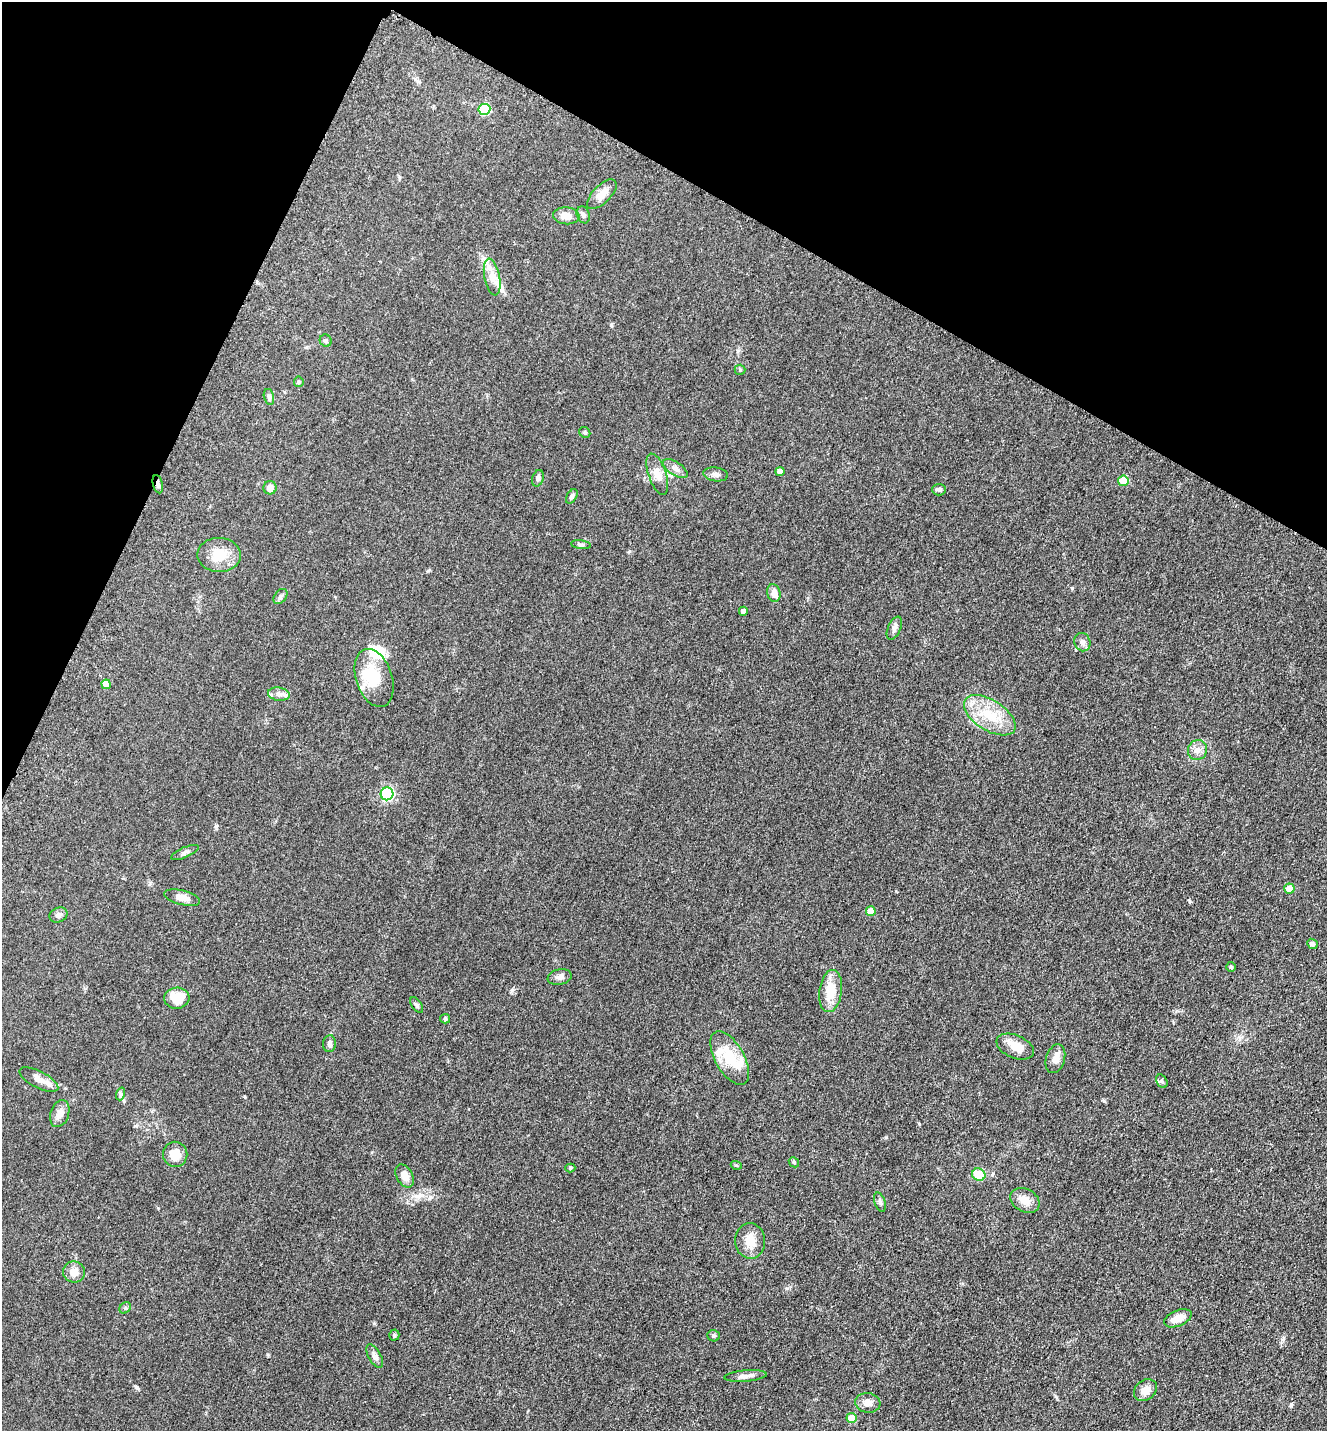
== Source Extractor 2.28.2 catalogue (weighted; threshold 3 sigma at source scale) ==
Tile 2 of 4 x 4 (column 2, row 1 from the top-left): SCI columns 1623-2947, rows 4328-5756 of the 5806 x 5775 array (HDU 1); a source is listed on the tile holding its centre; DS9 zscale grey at full resolution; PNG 1329 x 1433 px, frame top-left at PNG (2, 2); each listed source drawn as its Kron ellipse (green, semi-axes under 4 px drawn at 4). Shown black and unused: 22% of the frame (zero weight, under 3 of 5 exposures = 4% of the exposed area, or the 3 px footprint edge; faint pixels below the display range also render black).
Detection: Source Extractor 2.28.2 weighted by HDU 2 'WHT'; one run over the whole footprint, this tile lists its part. Background 0.0636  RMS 0.006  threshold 0.0272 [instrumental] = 3 sigma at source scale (4.5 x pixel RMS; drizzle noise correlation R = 1.50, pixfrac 1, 0.05/0.05 arcsec/px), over >= 5 px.
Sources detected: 78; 1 inside a brighter object's white glare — neither listed nor drawn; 5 inside a brighter listed object's ellipse — not listed separately; the other 72 listed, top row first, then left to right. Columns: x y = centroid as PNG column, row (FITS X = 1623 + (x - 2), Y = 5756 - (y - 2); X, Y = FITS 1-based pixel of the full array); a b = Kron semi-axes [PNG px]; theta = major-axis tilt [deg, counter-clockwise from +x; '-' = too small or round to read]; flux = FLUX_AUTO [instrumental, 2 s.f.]
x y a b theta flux
484 109 6 5 - 34
602 194 19 9 45 6
583 215 9 6 -71 1.8
566 216 13 8 -4 5.4
492 277 19 7 -79 6.2
326 341 6 5 - 1.2
740 370 5 5 - 0.75
299 382 5 5 - 0.71
269 397 8 5 -75 1.5
585 432 6 5 - 0.99
675 468 14 6 -33 3.1
780 472 4 4 - 4.2
657 474 21 9 -71 5.4
716 474 12 7 -8 2.3
538 478 8 5 73 1.6
1123 481 5 5 - 13
158 484 9 5 -76 1.8
270 488 6 6 - 4.2
939 490 7 6 - 1.3
572 496 8 5 57 1.5
581 545 10 4 -6 1.2
219 555 22 17 -1 12
774 593 9 6 -77 3.8
280 597 8 6 51 1.5
743 611 4 4 - 1.9
894 628 12 6 66 2.3
1082 642 9 8 - 2.5
374 678 30 18 -71 18
106 684 5 4 - 5.7
279 694 11 6 -7 2.6
990 715 29 15 -32 18
1197 750 10 9 - 3.6
387 794 6 6 - 74
185 852 15 5 24 1.9
1289 889 5 5 - 7.9
182 898 18 7 -14 5.2
871 911 5 5 - 6.5
58 915 9 7 23 2.1
1312 944 5 5 - 1.6
1231 967 5 5 - 0.79
560 977 12 7 11 2.6
831 991 21 11 83 12
177 998 12 10 3 14
417 1005 9 5 -56 1.2
445 1019 5 4 - 0.76
329 1044 8 6 86 1.8
1015 1047 20 11 -23 8.8
730 1058 30 14 -61 20
1055 1059 15 9 73 4.5
39 1080 21 8 -27 6.1
1162 1081 7 5 -59 1.2
120 1094 6 4 72 1
60 1114 14 9 71 4.3
175 1154 12 12 - 8.3
794 1162 6 4 -46 0.79
736 1165 5 3 - 0.58
570 1168 5 4 - 0.86
979 1175 7 6 - 15
405 1176 12 8 -61 5.3
1025 1200 15 11 -29 6.3
880 1202 10 5 -72 1.7
750 1241 18 15 -86 8.4
74 1272 11 10 - 5.6
125 1308 6 5 - 0.99
1178 1318 14 8 23 6.8
394 1335 5 5 - 0.85
713 1336 6 5 - 1.1
375 1356 13 6 -62 2.5
745 1376 21 5 5 3.2
1145 1390 12 9 37 5
868 1403 12 10 -8 4
851 1418 5 5 - 9
Overlapping masked pixels (flux is a lower limit): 1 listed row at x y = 158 484
Unlisted compact peaks at least as high as the median listed source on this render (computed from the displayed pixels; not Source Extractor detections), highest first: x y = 136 1387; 512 990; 919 1124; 886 1137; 1291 1404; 1104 1101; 611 325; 1189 901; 1072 588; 1283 1339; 245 1097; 787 1288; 428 571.